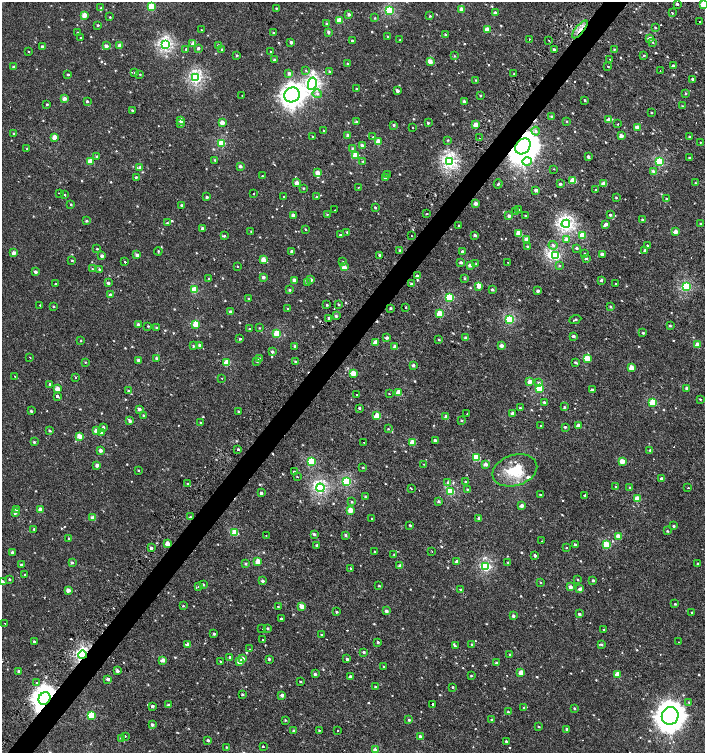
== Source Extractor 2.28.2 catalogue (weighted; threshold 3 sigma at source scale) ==
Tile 7 of 4 x 4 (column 3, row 2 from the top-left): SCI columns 3017-4421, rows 3008-4508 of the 6059 x 6037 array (HDU 1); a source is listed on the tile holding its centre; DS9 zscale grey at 2 x 2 block average (1 PNG px = mean of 2 x 2 image px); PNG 707 x 755 px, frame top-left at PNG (2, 2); each listed source drawn as its Kron ellipse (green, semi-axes under 4 px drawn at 4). Shown black and unused: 4% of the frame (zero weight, under 2 of 3 exposures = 2% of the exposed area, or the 3 px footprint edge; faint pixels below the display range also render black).
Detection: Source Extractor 2.28.2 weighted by HDU 2 'WHT'; one run over the whole footprint, this tile lists its part. Background 0.00125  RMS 0.0038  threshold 0.0169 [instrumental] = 3 sigma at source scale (4.5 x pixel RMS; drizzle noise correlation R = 1.50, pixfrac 1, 0.0396/0.0396 arcsec/px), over >= 5 px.
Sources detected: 682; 1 inside a brighter object's white glare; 14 cosmic-ray / hot-pixel residue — neither listed nor drawn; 4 inside a brighter listed object's ellipse — not listed separately; of the other 663, all 500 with FLUX_AUTO >= 0.601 (the completeness limit of this list) listed and drawn (163 fainter detections not listed), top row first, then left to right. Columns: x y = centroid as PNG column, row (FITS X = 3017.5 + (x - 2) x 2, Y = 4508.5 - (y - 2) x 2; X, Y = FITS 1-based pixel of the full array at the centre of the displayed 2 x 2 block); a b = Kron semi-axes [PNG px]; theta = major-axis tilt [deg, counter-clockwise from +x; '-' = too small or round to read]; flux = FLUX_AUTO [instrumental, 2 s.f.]
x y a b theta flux
677 4 3 2 - 1.4
703 4 3 2 - 16
151 7 3 3 - 28
101 8 3 2 - 0.76
276 8 2 2 - 0.69
462 9 3 2 - 9
389 10 3 3 - 56
495 13 3 2 - 3.1
672 13 2 2 - 3.4
349 14 3 3 - 2.2
84 15 3 3 - 11
430 16 3 3 - 0.83
110 17 2 2 - 0.61
375 18 3 2 - 0.66
339 20 3 3 - 14
700 22 2 2 - 4.9
327 24 3 3 - 1.1
98 25 2 2 - 1
655 27 3 2 - 0.64
580 29 11 3 51 4.4
201 30 2 2 - 1.4
487 30 3 2 - 14
328 32 4 3 - 1.6
77 33 3 3 - 0.78
273 33 3 2 - 0.72
445 34 3 2 - 0.84
388 36 3 2 - 0.78
81 38 2 2 - 0.68
650 38 3 3 - 3.5
529 39 2 2 - 6.7
400 40 3 2 - 0.79
549 40 2 2 - 0.6
352 41 3 3 - 1.1
291 42 3 2 - 2.6
653 42 3 2 - 0.66
193 43 3 3 - 6.1
165 44 4 3 - 140
120 45 3 2 - 6.1
42 46 3 2 - 2.2
106 46 2 2 - 4.2
219 46 3 3 - 3.4
198 48 2 2 - 2.2
186 49 2 2 - 0.97
222 49 3 3 - 0.93
614 49 3 2 - 0.64
554 50 3 2 - 1.7
271 51 2 2 - 2
29 52 2 2 - 0.67
237 55 3 3 - 1
644 55 3 3 - 0.92
454 56 4 3 - 0.73
610 59 2 2 - 0.64
274 60 3 3 - 1.4
430 62 4 3 - 5.8
347 63 3 2 - 0.62
608 66 2 2 - 1.6
673 66 3 2 - 2.6
13 67 3 2 - 0.83
306 70 3 2 - 0.76
329 71 3 2 - 0.96
660 71 2 2 - 1.3
135 73 3 3 - 1.7
289 73 3 2 - 3.1
68 74 2 2 - 1
140 74 2 2 - 0.65
514 74 2 2 - 0.66
196 77 4 3 - 120
693 79 2 2 - 1.9
476 80 3 2 - 0.6
312 84 6 4 79 170
357 89 2 2 - 0.68
397 91 2 2 - 3.2
317 93 5 4 - 2
686 94 3 3 - 0.75
242 95 2 2 - 1.2
292 95 8 7 - 460
480 95 2 2 - 0.88
64 98 3 3 - 5.4
585 100 3 2 - 1
87 101 3 3 - 1.4
464 101 3 2 - 2.2
47 104 3 2 - 0.81
682 106 3 2 - 0.63
132 110 2 2 - 0.8
651 113 2 2 - 0.65
551 116 3 2 - 0.68
180 120 3 2 - 8
609 120 3 2 - 6.2
356 121 3 3 - 1
567 121 3 3 - 0.64
222 122 3 2 - 7.5
428 123 2 2 - 1.3
180 124 3 3 - 0.82
618 124 2 2 - 1
394 125 3 3 - 1.3
476 125 3 2 - 9.8
637 127 3 2 - 6
413 128 2 2 - 2.5
323 130 2 2 - 0.6
536 131 4 4 - 2.4
14 133 3 3 - 0.79
348 135 3 2 - 4.1
313 136 2 2 - 1.1
621 136 2 2 - 5.9
54 137 3 3 - 9.3
373 137 3 2 - 0.6
690 137 2 2 - 1.3
480 138 2 2 - 0.72
448 140 3 2 - 0.72
378 142 3 3 - 15
701 142 2 2 - 1.7
222 143 3 3 - 31
362 145 3 3 - 3.2
523 146 8 7 - 1700
352 148 3 3 - 0.75
27 149 3 3 - 0.76
356 155 3 3 - 21
97 157 3 3 - 2
588 157 3 2 - 1.9
689 158 3 3 - 1.3
215 160 3 3 - 0.72
363 161 3 3 - 0.68
449 161 4 4 - 160
90 162 3 3 - 15
527 162 5 3 - 16
659 162 3 3 - 47
240 166 3 3 - 2.4
140 168 3 3 - 3.2
553 169 2 2 - 1
654 172 4 3 - 3.3
318 173 3 2 - 8.6
388 174 2 2 - 0.72
262 176 2 2 - 4.1
136 177 2 2 - 1
385 177 3 3 - 2.6
573 181 3 3 - 19
297 183 3 2 - 6.6
604 183 3 2 - 7.2
695 183 3 3 - 0.84
498 184 4 2 - 0.99
560 184 2 2 - 1.8
358 187 2 2 - 1.2
303 188 3 3 - 0.78
536 190 2 2 - 3.5
596 190 2 2 - 0.71
59 193 2 2 - 2.1
253 194 2 2 - 2.9
65 195 2 2 - 1.9
207 197 2 2 - 1.8
284 197 2 2 - 0.83
316 197 3 2 - 0.81
616 198 3 2 - 0.61
666 199 2 2 - 0.62
475 203 2 2 - 5.2
71 204 3 2 - 0.8
181 205 3 2 - 1.1
375 207 3 2 - 0.9
335 210 2 2 - 0.7
518 210 3 3 - 0.86
515 212 3 3 - 0.6
327 214 3 3 - 0.68
426 214 2 2 - 1.1
293 215 3 3 - 5
610 215 3 2 - 1.3
509 216 3 3 - 2.5
525 216 3 3 - 0.72
642 219 3 2 - 0.81
86 221 3 3 - 1.4
167 223 3 3 - 1
566 224 4 4 - 180
606 224 3 2 - 3.2
700 224 3 2 - 0.7
459 225 3 3 - 0.8
202 228 3 3 - 1.7
305 229 2 2 - 0.68
251 231 3 2 - 0.6
347 232 3 3 - 0.95
675 232 3 2 - 6.3
519 233 3 2 - 11
340 235 3 2 - 1.1
411 235 2 2 - 0.96
475 235 3 2 - 1.9
582 235 3 3 - 24
224 236 4 3 - 1.2
527 239 3 2 - 6
567 239 3 3 - 6.6
553 245 4 3 - 1.7
648 245 2 2 - 2.4
527 246 3 3 - 0.83
576 248 3 3 - 1.4
97 249 3 2 - 0.74
645 250 2 2 - 2.6
158 251 4 2 - 0.69
291 251 3 3 - 1.9
400 251 3 3 - 1.2
462 252 4 3 - 1.3
14 253 3 2 - 4.8
585 253 3 2 - 0.69
602 254 3 2 - 3.2
137 255 3 2 - 4
380 255 3 2 - 1.4
556 255 3 3 - 52
102 256 2 2 - 4.3
586 258 3 3 - 1.5
263 259 3 3 - 9.4
72 260 3 3 - 0.78
125 262 2 2 - 1.5
343 262 3 3 - 0.77
461 262 3 3 - 1.7
508 262 2 2 - 0.64
476 264 3 3 - 0.64
470 265 3 2 - 5.3
238 266 2 2 - 2.7
559 266 3 3 - 0.71
344 267 3 2 - 11
92 269 3 2 - 0.82
99 269 3 3 - 1.1
35 272 3 3 - 2.1
417 276 3 3 - 3.6
263 277 3 3 - 2.4
465 278 3 3 - 0.91
209 279 2 2 - 0.77
294 280 3 3 - 4
311 280 3 3 - 3
601 280 2 2 - 1.9
108 283 3 3 - 1.7
307 283 3 3 - 1.3
55 284 2 2 - 6.4
411 284 3 3 - 1.8
616 284 2 2 - 4.3
479 286 3 2 - 4.4
687 287 4 3 - 55
492 289 3 2 - 1.9
194 290 3 3 - 22
289 290 3 2 - 1.1
538 291 3 2 - 2.5
110 295 2 2 - 3.1
449 297 3 3 - 42
249 299 3 2 - 0.84
338 304 3 2 - 0.84
40 305 2 2 - 0.92
327 305 3 2 - 0.78
53 306 3 2 - 0.7
406 307 2 2 - 2.3
610 307 3 3 - 1.3
390 308 3 2 - 1
288 309 2 2 - 0.63
230 312 2 2 - 2.6
440 314 3 3 - 21
336 316 3 3 - 1.4
329 318 3 3 - 1.5
510 319 3 3 - 61
575 319 6 3 24 1.7
196 324 3 3 - 23
138 325 3 2 - 3.9
148 326 3 2 - 0.73
670 326 3 2 - 0.99
157 328 2 2 - 1.5
259 328 3 2 - 0.61
249 329 3 2 - 0.98
643 333 2 2 - 1.5
277 334 3 3 - 31
573 336 3 2 - 2
387 338 3 2 - 2.8
466 338 3 2 - 3.7
240 339 3 3 - 0.9
439 339 3 3 - 1
81 340 3 2 - 0.63
375 343 3 2 - 9.3
200 345 3 2 - 2.4
501 345 3 2 - 5
697 345 3 2 - 8.3
193 346 2 2 - 1.7
295 346 3 3 - 1.8
395 347 2 2 - 5.6
272 351 3 3 - 1.6
30 358 2 2 - 4.6
156 358 3 2 - 1.3
587 358 3 3 - 19
259 359 3 3 - 2.7
138 360 3 3 - 3
257 361 3 3 - 1.1
86 362 3 3 - 0.67
296 362 3 2 - 1.7
576 362 4 2 - 1.2
227 363 3 3 - 25
413 365 3 2 - 2.6
631 368 3 3 - 12
353 373 3 3 - 14
15 376 2 2 - 0.64
75 378 2 2 - 2.1
222 378 2 2 - 0.69
529 382 3 3 - 5.6
539 383 4 4 - 1.7
50 384 3 3 - 1.3
57 388 3 2 - 9.1
539 388 3 3 - 39
687 388 3 2 - 3.5
592 390 3 2 - 3
128 391 3 3 - 1
398 393 3 3 - 13
356 394 2 2 - 2.2
389 394 2 2 - 1.3
57 396 2 2 - 13
700 399 3 2 - 0.68
544 402 3 3 - 1.2
653 402 3 3 - 33
564 407 3 2 - 1
359 408 2 2 - 1
520 408 3 3 - 1.2
139 409 3 2 - 3.2
31 411 3 2 - 1.5
239 412 2 2 - 1.5
512 413 3 2 - 4
467 414 2 2 - 0.66
143 415 2 2 - 0.78
377 416 3 3 - 22
446 416 3 3 - 3.8
461 420 3 2 - 0.65
130 421 3 3 - 2.5
201 422 3 2 - 0.69
540 425 2 2 - 0.84
578 426 3 2 - 5.6
103 427 3 3 - 1.6
565 427 2 2 - 2.1
388 429 2 2 - 0.64
50 431 3 3 - 1.1
96 431 3 3 - 3.9
101 432 3 3 - 2.1
79 436 3 3 - 9.7
435 441 2 2 - 3.3
34 442 3 2 - 1
363 442 2 2 - 0.93
413 443 3 3 - 13
238 449 2 2 - 4.2
100 450 3 3 - 3.5
650 450 3 3 - 1.4
477 457 3 3 - 27
311 461 3 3 - 39
622 461 3 2 - 14
424 464 2 2 - 0.9
485 464 3 3 - 4.9
97 465 3 2 - 4.7
363 467 3 2 - 0.76
138 470 2 2 - 0.71
515 470 23 15 17 26
294 472 2 2 - 1.2
297 477 2 2 - 5.1
662 478 3 3 - 2.3
347 481 3 3 - 65
466 482 3 3 - 1.2
448 483 4 3 - 2.2
188 484 3 3 - 1.2
616 487 3 2 - 0.61
630 487 3 2 - 0.65
320 488 4 3 - 130
688 488 2 2 - 0.95
411 489 3 2 - 1
467 489 3 2 - 0.72
451 491 3 3 - 39
261 493 2 2 - 2.4
540 495 2 2 - 5.5
584 495 2 2 - 6.2
365 497 3 3 - 0.74
637 499 3 3 - 17
438 501 3 3 - 1.7
352 502 4 3 - 0.89
522 506 3 2 - 5.1
17 509 3 3 - 4.3
40 510 3 3 - 7.7
351 510 3 3 - 13
15 513 3 3 - 2.1
190 517 2 2 - 1.4
93 518 3 3 - 6.5
479 518 3 2 - 3.7
372 519 2 2 - 1.8
410 525 3 2 - 0.87
674 526 2 2 - 1.4
34 529 3 2 - 0.83
667 531 3 2 - 0.98
235 533 3 3 - 26
314 534 3 3 - 1.6
266 535 2 2 - 1.5
346 535 3 3 - 1.5
618 536 3 3 - 7.4
69 538 3 3 - 0.82
542 541 2 2 - 1.7
167 544 3 2 - 11
317 545 3 3 - 1.3
575 545 2 2 - 2.6
606 545 3 3 - 30
566 547 2 2 - 6
151 548 3 3 - 2.3
432 551 2 2 - 0.77
12 552 3 2 - 2.9
375 552 3 2 - 0.94
394 554 3 2 - 0.68
535 556 2 2 - 2.3
258 561 3 3 - 12
457 562 2 2 - 7.1
508 562 2 2 - 0.7
72 563 3 3 - 1.5
245 564 3 3 - 1
698 564 3 2 - 0.82
21 565 3 3 - 1.1
400 566 3 2 - 4
486 567 4 3 - 73
351 568 3 2 - 0.65
25 575 3 2 - 0.63
9 579 3 3 - 0.93
577 579 2 2 - 0.66
263 581 3 2 - 2.1
593 581 3 3 - 1.7
2 582 3 3 - 4.1
540 583 3 3 - 0.65
203 584 2 2 - 1
379 586 2 2 - 0.82
199 587 3 3 - 0.85
571 587 3 3 - 3.9
461 589 3 2 - 1.1
580 589 3 3 - 4
68 590 3 2 - 7.1
675 604 4 3 - 1.2
183 606 3 3 - 0.89
278 606 2 2 - 2.4
302 606 3 3 - 7.5
386 611 3 2 - 2.8
337 612 3 2 - 1.1
692 612 2 2 - 0.76
579 614 3 3 - 1.7
513 616 3 2 - 1.9
281 618 3 2 - 0.97
5 623 2 2 - 0.75
268 628 3 2 - 1.1
262 629 2 2 - 0.73
604 630 3 2 - 0.79
214 634 3 3 - 1.2
322 635 2 2 - 0.91
262 639 2 2 - 0.79
34 642 3 2 - 1.6
378 642 3 2 - 1.4
679 642 2 2 - 0.74
188 644 3 2 - 6.5
472 644 3 2 - 0.92
601 645 3 3 - 1.3
455 646 4 3 - 1.2
249 649 2 2 - 0.74
364 652 3 2 - 1.4
82 655 4 2 - 150
510 655 2 2 - 2.1
230 657 3 3 - 2.2
243 658 4 3 - 1.8
269 659 3 3 - 1
347 659 3 2 - 1.6
163 660 3 2 - 7.3
221 662 2 2 - 7.4
240 662 3 3 - 14
496 663 3 2 - 1.8
384 667 2 2 - 1.1
117 671 3 3 - 3.2
19 672 3 2 - 2.6
521 673 3 3 - 11
315 674 3 3 - 1.7
617 674 3 3 - 9.8
471 676 2 2 - 0.95
350 677 2 2 - 3.5
108 679 3 2 - 3.6
300 681 2 2 - 0.74
37 683 3 2 - 1.1
375 687 3 2 - 0.64
453 687 3 2 - 0.88
242 694 3 2 - 1
282 695 2 2 - 3.6
45 698 7 5 61 640
689 702 3 2 - 0.66
432 704 2 2 - 4.9
168 705 3 3 - 1.9
152 706 3 3 - 2
524 707 3 3 - 0.98
574 708 3 2 - 1
508 712 3 2 - 1
91 715 3 3 - 29
670 716 9 8 - 1100
285 720 3 3 - 0.69
409 720 3 2 - 1.3
491 720 3 2 - 0.64
152 725 3 3 - 2
539 727 3 2 - 0.64
566 729 2 2 - 3.3
319 730 3 2 - 0.7
294 731 2 2 - 1.4
337 731 2 2 - 0.92
125 736 2 2 - 4.2
420 736 3 2 - 2
121 738 3 2 - 1.3
208 740 2 2 - 1.7
506 741 2 2 - 1.1
263 746 2 2 - 0.92
226 747 3 2 - 0.61
375 750 3 3 - 6.1
Overlapping masked pixels (flux is a lower limit): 5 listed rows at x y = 703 4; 580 29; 523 146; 82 655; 45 698
Isophote crosses this tile's border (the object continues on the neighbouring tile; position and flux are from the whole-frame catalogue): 2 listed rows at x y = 703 4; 2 582